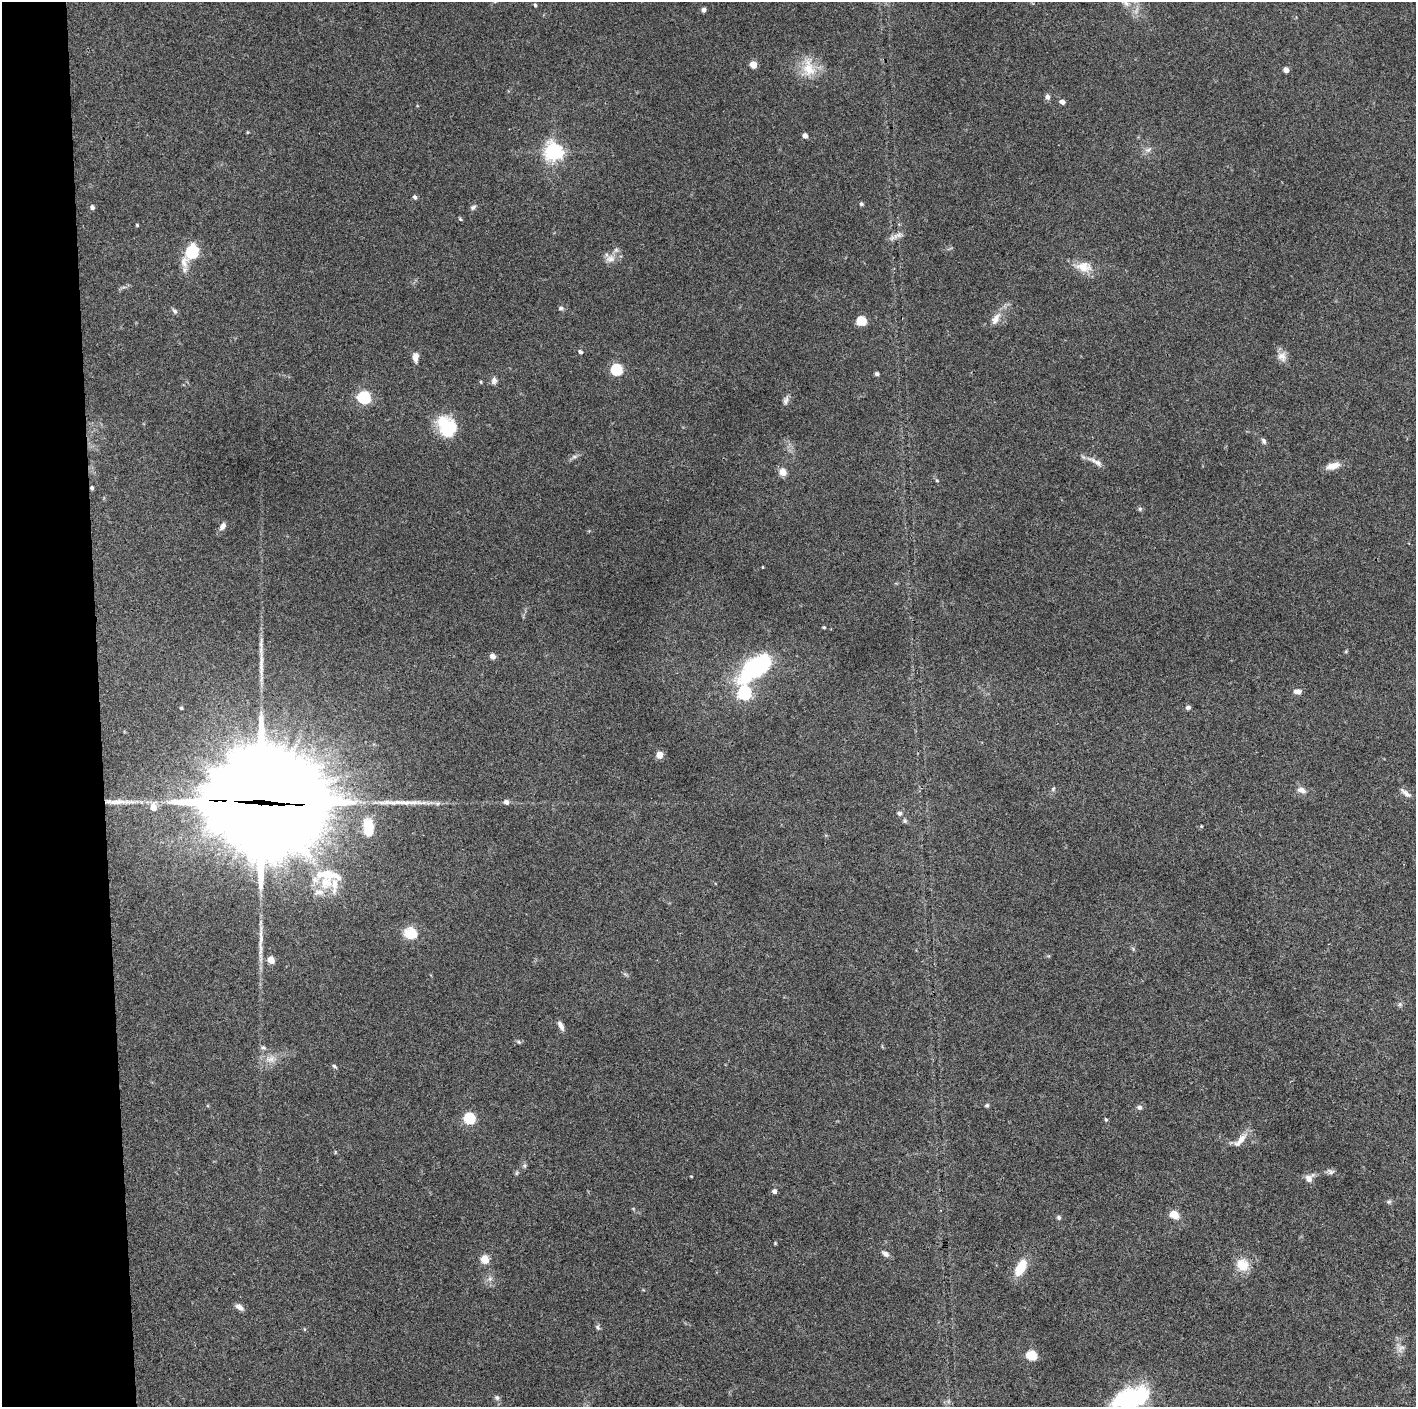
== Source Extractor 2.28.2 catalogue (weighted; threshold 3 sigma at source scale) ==
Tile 4 of 3 x 3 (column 1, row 2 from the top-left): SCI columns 1-1414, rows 1408-2812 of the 4243 x 4223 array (HDU 1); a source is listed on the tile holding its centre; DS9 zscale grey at full resolution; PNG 1418 x 1409 px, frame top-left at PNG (2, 2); no overlay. Shown black and unused: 7% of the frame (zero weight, under 3 of 4 exposures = <1% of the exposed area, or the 3 px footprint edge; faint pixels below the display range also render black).
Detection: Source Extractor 2.28.2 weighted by HDU 2 'WHT'; one run over the whole footprint, this tile lists its part. Background 0.0727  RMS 0.0055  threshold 0.0245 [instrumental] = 3 sigma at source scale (4.5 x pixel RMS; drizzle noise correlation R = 1.50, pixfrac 1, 0.05/0.05 arcsec/px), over >= 5 px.
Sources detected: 101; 4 long thin detections or spike segments (spike, bleed or trail) — not listed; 4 inside a brighter listed object's ellipse — not listed separately; the other 93 listed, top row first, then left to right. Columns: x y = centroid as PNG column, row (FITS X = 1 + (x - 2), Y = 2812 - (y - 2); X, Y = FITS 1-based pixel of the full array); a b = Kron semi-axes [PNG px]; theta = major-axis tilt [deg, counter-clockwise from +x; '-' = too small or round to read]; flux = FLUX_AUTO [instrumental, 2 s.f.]
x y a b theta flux
535 5 4 4 - 0.7
704 10 5 5 - 1.5
753 65 5 4 - 8.4
808 68 26 16 -81 12
1286 70 5 5 - 2.8
1047 97 6 5 - 2
1062 102 5 4 - 2.7
805 136 4 4 - 2.9
1148 150 8 6 21 1.8
553 152 7 6 - 240
415 197 6 5 - 1.2
861 204 5 4 - 0.98
92 207 5 5 - 1.5
473 207 8 6 36 1.3
460 219 5 4 - 0.64
137 225 3 3 - 0.56
899 235 7 5 44 1.7
192 252 9 6 59 62
610 259 13 8 6 3.8
1084 267 22 13 -11 8.2
561 308 8 5 10 1.1
175 311 8 6 -44 1.3
996 319 17 8 60 4.8
861 321 7 7 - 10
580 352 5 4 - 1.2
415 357 9 6 89 3.7
1282 357 14 11 -55 4
616 369 6 5 - 52
877 374 5 4 - 1.2
494 381 9 7 89 1.9
481 382 5 3 - 0.49
364 397 6 6 - 68
786 401 11 6 69 2
447 426 25 17 -57 24
1264 441 9 5 -65 1.3
574 457 7 4 18 1.1
1098 462 20 7 -26 3.5
1333 466 17 8 13 5.6
783 472 6 6 - 5.6
937 480 5 3 - 0.5
92 488 4 3 - 1.1
1140 509 6 5 - 0.89
223 526 9 6 58 2.2
762 567 3 2 - 0.38
824 627 4 3 - 0.66
493 656 6 5 - 2.9
755 668 46 21 41 57
1297 691 10 6 -1 2.2
744 693 6 6 - 110
1188 707 6 5 - 1.3
181 708 3 3 - 0.68
660 755 6 5 - 5.9
1053 789 6 4 48 0.71
1301 790 12 7 -18 2.8
1406 793 16 5 -37 2.3
261 802 48 37 -8 12000
506 802 5 5 - 2.2
153 807 5 5 - 6.5
899 813 7 6 - 1.2
905 821 6 5 - 0.91
368 828 20 11 -88 15
326 883 22 20 80 16
411 933 14 11 -13 12
271 960 5 5 - 9.7
1400 1004 6 4 46 0.99
561 1025 10 5 -62 2.8
518 1042 7 5 -22 0.91
263 1048 7 5 -38 1.2
271 1059 14 7 21 4
334 1066 6 4 -29 0.88
987 1105 5 4 - 0.89
1139 1107 7 6 - 1.4
469 1118 6 5 - 54
1106 1119 5 4 - 0.71
1240 1140 22 8 48 5.4
525 1166 6 4 -89 0.9
1331 1171 11 7 -22 1.7
1309 1179 10 9 - 3.2
774 1191 5 4 - 2.2
1389 1202 7 5 7 0.99
1174 1215 6 5 - 11
1059 1217 5 5 - 0.96
775 1243 4 4 - 0.47
885 1254 9 6 -32 2.3
485 1259 5 5 - 15
1242 1265 16 14 -39 9
1021 1268 16 9 60 14
239 1307 11 6 -33 2.4
598 1327 7 5 -50 1.1
1401 1348 14 7 44 2.7
1031 1355 6 5 - 34
497 1398 7 6 - 1.4
1129 1399 47 21 24 55
Overlapping masked pixels (flux is a lower limit): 2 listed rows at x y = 92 488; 261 802
Isophote crosses this tile's border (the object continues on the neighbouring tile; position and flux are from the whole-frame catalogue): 1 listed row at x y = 1129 1399